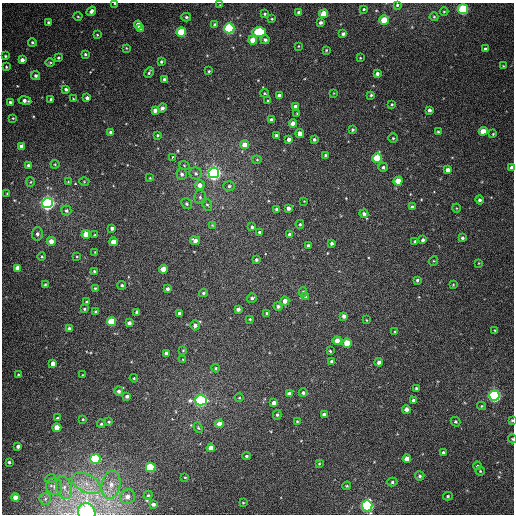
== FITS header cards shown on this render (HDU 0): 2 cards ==
NAXIS1  =                  512
NAXIS2  =                  512

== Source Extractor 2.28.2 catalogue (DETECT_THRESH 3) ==
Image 512 x 512 px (HDU 0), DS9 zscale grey, 1 PNG px = 1 image px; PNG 516 x 516 px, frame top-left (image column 1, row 512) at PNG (2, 3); each listed source drawn as its Kron ellipse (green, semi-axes under 4 px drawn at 4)
Background 375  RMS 9.4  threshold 28.1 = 3 sigma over >= 5 px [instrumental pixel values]
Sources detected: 233; all 233 listed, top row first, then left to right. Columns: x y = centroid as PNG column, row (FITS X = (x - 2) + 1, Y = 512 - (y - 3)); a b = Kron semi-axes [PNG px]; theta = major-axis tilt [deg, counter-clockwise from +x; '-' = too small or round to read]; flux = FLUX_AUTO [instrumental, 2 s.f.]
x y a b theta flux
115 4 3 2 - 600
220 5 3 3 - 430
397 5 3 3 - 830
364 9 4 3 - 800
463 9 5 5 - 56000
91 11 5 3 - 2400
444 11 4 3 - 550
299 12 3 3 - 1400
265 14 3 3 - 740
324 14 4 4 - 13000
78 17 4 3 - 540
186 17 5 4 - 990
434 17 4 4 - 700
272 19 3 2 - 530
384 20 4 4 - 14000
49 22 4 3 - 1400
321 22 3 3 - 1500
138 25 4 4 - 7000
215 25 4 4 - 1500
229 28 5 5 - 94000
140 29 4 4 - 3000
181 32 4 4 - 27000
259 32 7 5 0 36000
343 34 4 3 - 1500
97 35 3 3 - 520
253 40 4 4 - 8900
265 40 4 4 - 1600
32 42 4 4 - 980
298 46 3 2 - 380
126 48 4 3 - 520
485 49 3 3 - 1200
326 50 3 3 - 570
85 54 3 3 - 1100
5 56 4 3 - 760
58 58 3 3 - 840
360 58 3 2 - 430
22 60 4 4 - 3500
50 62 5 3 - 660
161 62 4 3 - 1000
503 66 3 2 - 490
6 67 3 3 - 710
209 71 3 2 - 620
149 73 6 4 62 1100
377 74 4 3 - 2100
36 76 4 4 - 1400
164 79 4 3 - 1300
66 89 3 3 - 1600
265 93 4 3 - 630
334 93 4 2 - 400
279 95 4 3 - 1800
371 95 4 3 - 850
87 98 4 3 - 2000
51 99 3 3 - 1200
73 99 3 2 - 500
25 100 6 4 -9 2900
268 101 3 3 - 690
10 102 3 3 - 1100
392 104 4 4 - 740
295 106 4 3 - 2000
162 108 5 4 - 2400
155 110 4 4 - 3000
429 110 4 3 - 1900
297 114 3 2 - 560
13 118 4 3 - 570
272 120 4 4 - 3400
293 123 4 4 - 5200
353 130 4 4 - 830
483 131 4 4 - 7800
110 132 3 3 - 1200
438 132 4 3 - 840
300 133 4 4 - 5000
493 134 4 3 - 540
158 135 3 3 - 890
276 136 3 3 - 1400
393 138 4 4 - 850
289 139 4 4 - 2800
314 139 3 3 - 1300
245 145 4 4 - 7100
21 146 4 4 - 3700
325 155 4 3 - 880
172 157 3 3 - 3700
377 158 5 5 - 31000
257 160 5 3 - 720
55 164 4 4 - 640
28 165 3 3 - 1100
184 165 5 3 - 600
383 167 5 4 - 1300
511 167 4 3 - 2100
448 170 4 4 - 4500
196 173 6 6 - 1600
214 173 5 5 - 320000
182 174 6 5 - 1700
150 178 3 3 - 390
84 181 5 3 - 570
398 181 4 4 - 11000
31 182 5 3 - 580
68 182 4 4 - 550
200 185 5 5 - 4400
229 186 6 5 - 1200
7 193 4 2 - 450
200 197 7 6 - 1300
479 200 4 4 - 1600
304 201 2 2 - 360
47 203 5 5 - 260000
187 204 6 5 - 1200
207 204 6 4 -60 1100
412 207 4 4 - 1800
288 208 4 4 - 2400
456 208 4 3 - 430
277 209 4 3 - 1400
66 211 5 5 - 1400
364 214 4 4 - 1500
300 224 4 3 - 730
212 225 4 4 - 550
252 227 3 3 - 1200
112 228 3 3 - 1800
259 232 4 4 - 1100
37 234 6 5 - 2000
86 234 4 4 - 9600
95 235 3 3 - 550
290 235 4 4 - 2500
462 238 3 3 - 1300
423 240 4 3 - 1600
51 241 4 4 - 5400
195 241 5 4 - 3300
415 241 4 3 - 1000
113 242 4 4 - 7000
331 243 3 3 - 1300
308 245 3 3 - 1400
95 252 3 3 - 420
77 256 3 2 - 470
42 257 4 4 - 850
256 260 3 3 - 1200
433 261 5 3 - 520
479 263 4 2 - 370
18 268 4 4 - 7000
164 269 4 4 - 9800
94 271 4 4 - 680
417 280 4 3 - 1100
45 284 3 2 - 730
122 285 4 4 - 1000
453 285 4 2 - 480
95 288 3 3 - 690
167 289 4 3 - 1900
303 292 4 3 - 1000
203 293 4 3 - 920
306 296 4 4 - 970
252 298 5 4 - 1400
285 301 4 4 - 3700
87 302 3 3 - 770
278 306 4 4 - 1500
84 309 3 3 - 840
238 309 4 4 - 2100
96 312 4 3 - 1500
137 312 4 4 - 2100
179 313 3 3 - 1700
267 313 3 3 - 910
344 316 4 4 - 2400
250 319 3 3 - 690
367 320 3 2 - 380
112 322 4 4 - 23000
129 323 4 4 - 2500
195 325 5 5 - 2600
69 329 4 4 - 2700
495 330 3 3 - 580
395 331 3 3 - 490
337 341 4 4 - 5300
347 343 4 4 - 14000
183 350 3 3 - 480
330 351 3 3 - 700
166 353 4 4 - 2800
183 360 4 3 - 470
331 361 4 3 - 1300
379 362 4 4 - 2400
53 363 4 4 - 4100
216 368 4 4 - 750
18 374 3 2 - 500
82 375 3 2 - 410
134 378 4 4 - 570
416 388 3 3 - 850
119 391 5 4 - 1900
303 393 4 4 - 1500
289 394 4 4 - 3000
127 396 3 3 - 1500
494 396 5 5 - 150000
239 398 5 3 - 500
201 400 6 5 - 200000
413 400 4 4 - 1800
274 403 4 4 - 2500
481 406 4 4 - 760
406 409 4 4 - 2800
277 415 5 4 - 1000
324 415 4 3 - 2500
57 418 4 3 - 940
83 419 4 3 - 550
512 420 4 4 - 760
297 421 4 4 - 670
109 422 3 3 - 740
456 422 5 4 - 1100
101 424 4 4 - 830
219 424 4 4 - 5400
57 428 4 4 - 12000
198 428 5 4 - 790
512 439 4 3 - 680
18 446 3 3 - 1800
211 448 4 4 - 5300
443 452 3 3 - 1100
246 456 4 3 - 920
95 459 5 5 - 64000
407 459 4 4 - 5900
9 462 3 3 - 1100
319 463 4 3 - 710
477 466 4 3 - 720
150 467 5 4 - 40000
480 471 4 4 - 730
420 476 4 4 - 1300
185 477 3 2 - 500
51 478 5 3 - 830
392 482 5 4 - 1100
86 483 16 9 -27 8600
111 485 14 9 78 7700
54 486 8 8 - 3300
347 486 4 3 - 720
64 488 12 7 -74 5100
148 495 4 4 - 830
448 496 5 4 - 750
16 497 4 4 - 7000
127 497 8 7 - 3800
45 499 6 5 - 1700
243 503 3 3 - 580
153 504 4 3 - 1900
367 506 5 5 - 140000
87 513 10 8 -68 240000
At the frame edge (FLAGS 8, measured only in part): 6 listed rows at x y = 115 4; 511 167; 512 420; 512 439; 367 506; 87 513